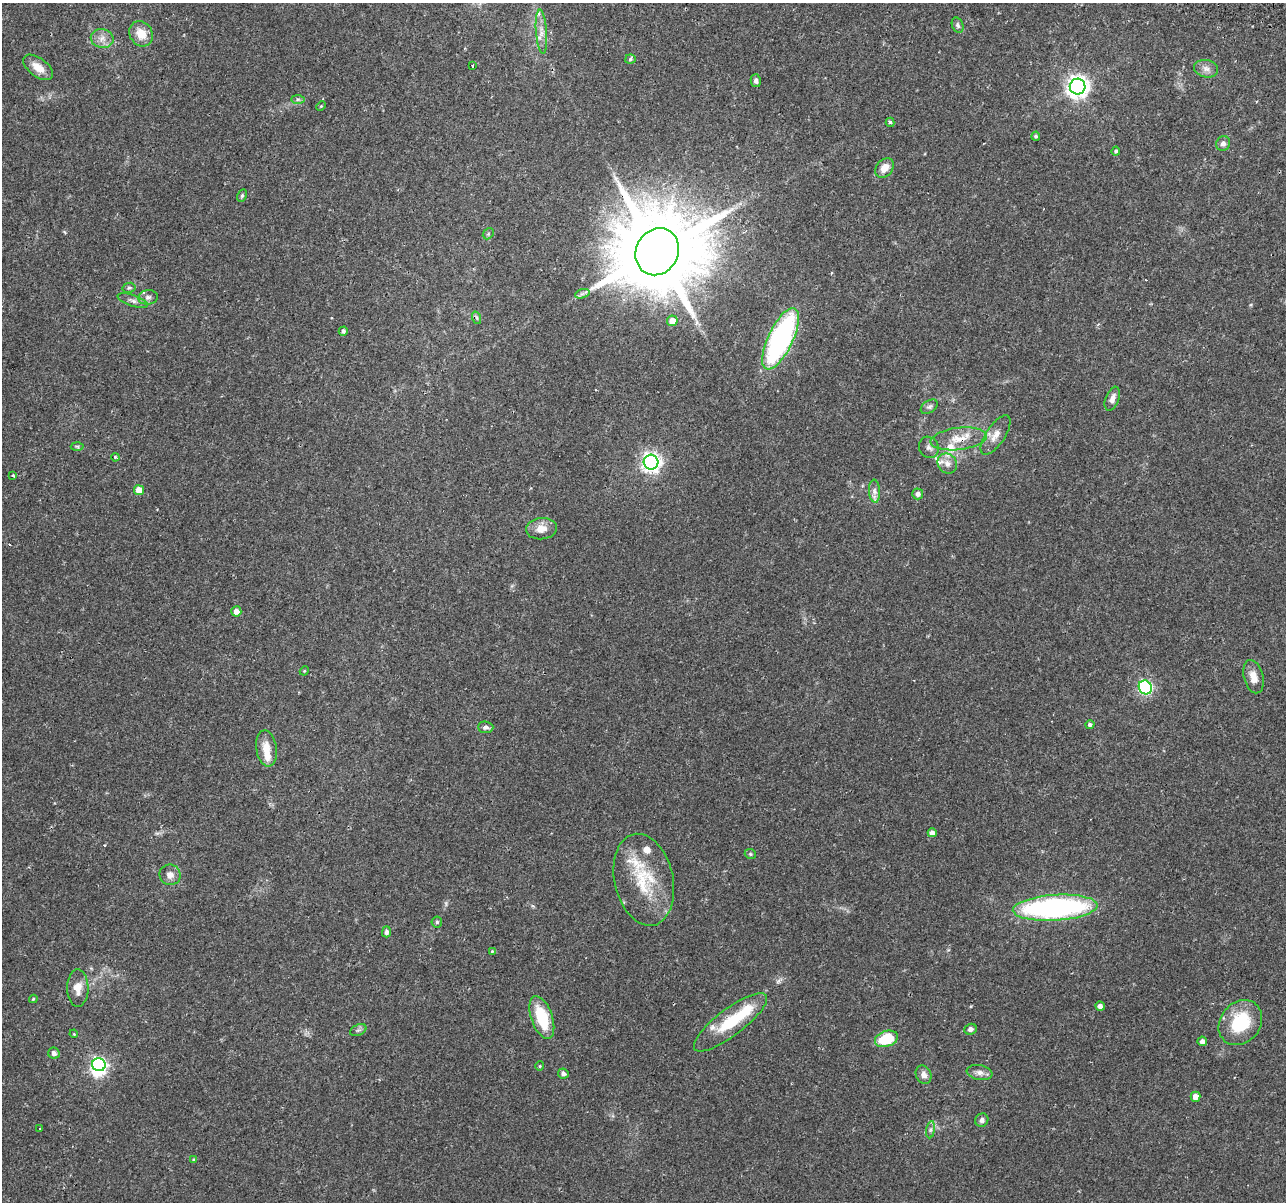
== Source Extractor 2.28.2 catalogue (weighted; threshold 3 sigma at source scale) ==
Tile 10 of 4 x 4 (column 2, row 3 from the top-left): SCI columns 1351-2634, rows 1494-2693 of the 5279 x 5444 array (HDU 1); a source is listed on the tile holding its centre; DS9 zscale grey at full resolution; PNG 1288 x 1204 px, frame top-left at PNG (2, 3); each listed source drawn as its Kron ellipse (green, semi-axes under 4 px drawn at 4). Shown black and unused: <1% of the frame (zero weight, under 2 of 3 exposures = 5% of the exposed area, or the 3 px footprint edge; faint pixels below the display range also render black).
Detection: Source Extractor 2.28.2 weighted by HDU 2 'WHT'; one run over the whole footprint, this tile lists its part. Background 0.0342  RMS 0.0034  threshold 0.0154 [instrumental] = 3 sigma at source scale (4.5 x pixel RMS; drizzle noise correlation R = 1.50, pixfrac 1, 0.0396/0.0396 arcsec/px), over >= 5 px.
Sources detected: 91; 1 too faint to see at this stretch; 2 inside a brighter object's white glare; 2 cosmic-ray / hot-pixel residue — neither listed nor drawn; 7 inside a brighter listed object's ellipse — not listed separately; the other 79 listed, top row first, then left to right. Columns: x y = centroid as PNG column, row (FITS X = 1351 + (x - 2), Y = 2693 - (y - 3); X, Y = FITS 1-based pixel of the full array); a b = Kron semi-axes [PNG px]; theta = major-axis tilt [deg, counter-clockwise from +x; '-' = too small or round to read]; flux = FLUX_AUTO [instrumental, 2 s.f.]
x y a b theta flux
958 25 8 5 -68 0.86
541 32 22 5 -86 2.7
141 34 13 11 -55 5.3
102 39 11 9 -13 2.5
630 59 5 4 - 0.61
473 66 3 3 - 1.1
38 67 17 9 -37 4
1206 69 12 8 -12 2.1
756 81 6 5 - 1
1078 86 8 8 - 220
298 99 7 4 -1 0.69
321 106 5 3 - 0.31
890 122 5 4 - 0.7
1036 136 5 4 - 0.6
1223 143 7 6 - 1.2
1116 151 4 4 - 0.52
884 168 11 8 49 3.5
242 196 6 4 63 0.53
488 234 6 4 46 0.51
657 252 24 21 61 5900
129 288 7 5 10 0.61
582 294 7 4 18 0.86
148 297 10 7 8 1.3
133 301 16 5 -19 1.5
477 318 6 4 -71 0.57
672 321 5 5 - 3.3
343 331 5 4 - 0.96
780 339 33 12 65 75
1112 399 12 6 69 1.9
929 407 9 6 34 0.88
996 435 22 9 56 3.7
959 439 28 11 7 6.5
77 446 6 4 -2 0.48
929 447 11 9 -61 1.7
115 457 4 3 - 0.55
651 462 7 7 - 150
947 464 10 9 - 2.3
13 476 3 3 - 0.7
139 490 5 5 - 4.1
875 491 11 5 -85 1.6
918 494 5 5 - 1.5
541 529 15 10 6 3.8
236 611 5 5 - 2.4
304 671 5 3 - 0.28
1253 677 17 9 -76 3.5
1145 687 7 6 - 62
1090 725 4 4 - 0.79
486 727 8 6 -4 1.1
266 748 18 10 -81 4.9
932 833 4 4 - 1.8
750 854 6 4 -23 0.49
170 875 10 10 - 2.3
644 880 46 29 -77 19
1055 908 42 13 4 85
437 922 5 5 - 0.57
386 932 5 4 - 1.1
492 951 4 4 - 0.29
78 988 18 11 -90 4.2
33 999 4 4 - 0.37
1100 1006 4 4 - 1.4
542 1017 22 10 -71 15
730 1022 45 13 37 17
1240 1023 24 20 50 18
971 1029 6 5 - 1.1
358 1030 8 5 24 0.83
74 1034 4 3 - 0.3
886 1039 12 8 19 14
1202 1041 5 4 - 1.3
54 1053 6 5 - 1.3
99 1065 7 6 - 84
540 1066 4 4 - 0.35
980 1072 13 7 -10 1.8
563 1074 5 5 - 1.2
924 1075 9 7 -66 1.7
1195 1097 5 5 - 2.8
982 1120 7 6 - 1.4
40 1129 3 3 - 0.71
931 1130 8 4 81 0.83
194 1160 4 4 - 0.79
Overlapping masked pixels (flux is a lower limit): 2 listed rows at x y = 657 252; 959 439